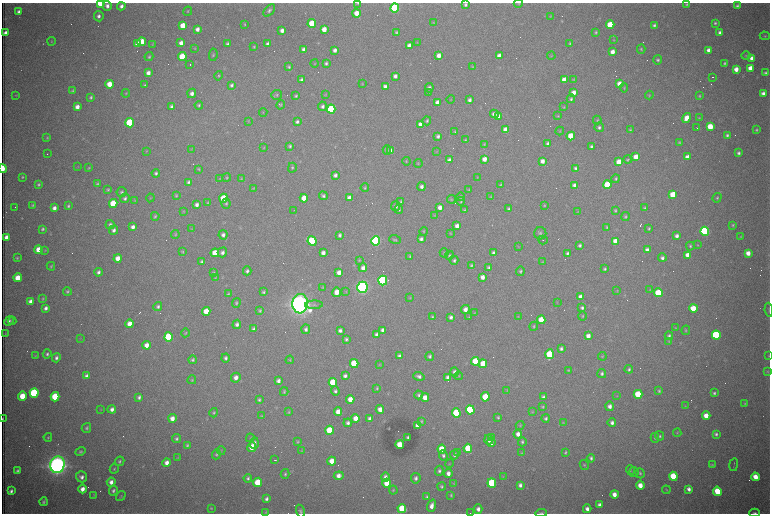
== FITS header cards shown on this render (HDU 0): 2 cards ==
NAXIS1  =                 1536 /fastest changing axis
NAXIS2  =                 1023 /next to fastest changing axis

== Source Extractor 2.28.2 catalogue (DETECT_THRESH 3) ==
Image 1536 x 1023 px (HDU 0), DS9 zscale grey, zoomed out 1/2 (1 PNG px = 2 x 2 image px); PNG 772 x 516 px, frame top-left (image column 1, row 1022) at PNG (2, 3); each listed source drawn as its Kron ellipse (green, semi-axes under 4 px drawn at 4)
Background 2860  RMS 33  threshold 98.5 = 3 sigma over >= 5 px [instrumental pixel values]
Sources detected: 632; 90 cannot appear on this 1/2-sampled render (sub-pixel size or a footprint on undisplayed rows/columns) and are neither listed nor drawn; of the other 542, the 500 brightest by FLUX_AUTO listed and drawn (42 fainter detections omitted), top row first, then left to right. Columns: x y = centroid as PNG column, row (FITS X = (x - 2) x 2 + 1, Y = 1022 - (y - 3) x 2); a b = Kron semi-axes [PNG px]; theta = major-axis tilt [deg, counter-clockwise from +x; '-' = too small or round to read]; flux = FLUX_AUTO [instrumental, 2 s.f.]
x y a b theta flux
100 3 4 3 - 2.1e+05
358 3 4 3 - 7.4e+03
518 3 5 3 - 5.8e+03
687 4 3 2 - 8.4e+03
465 5 3 3 - 1.4e+04
107 6 5 4 - 2.9e+04
121 6 4 4 - 2.7e+04
737 6 4 3 - 1.5e+04
395 8 4 4 - 1.1e+06
269 10 7 4 49 1.7e+04
188 11 4 3 - 7.1e+03
19 12 3 3 - 2.3e+04
356 13 4 4 - 8.5e+04
99 16 5 5 - 2.5e+04
551 16 3 2 - 5.0e+03
433 23 4 2 - 4.8e+03
715 23 3 3 - 1.2e+04
245 24 3 3 - 6.4e+03
312 24 4 4 - 2.8e+05
183 25 4 4 - 1.1e+05
610 25 4 4 - 2.0e+05
654 25 3 3 - 1.4e+04
197 29 4 3 - 3.4e+04
324 29 4 4 - 6.7e+04
282 30 4 4 - 3.7e+04
396 32 3 3 - 9.5e+03
596 32 4 3 - 8.7e+03
720 32 4 4 - 2.4e+04
5 33 4 3 - 3.7e+04
765 36 5 4 - 9.2e+03
614 40 4 3 - 5.2e+03
51 41 4 3 - 5.8e+03
142 42 4 4 - 1.3e+05
417 42 4 2 - 4.2e+03
181 43 4 4 - 4.1e+04
570 43 3 3 - 8.4e+03
138 44 4 4 - 7.3e+04
152 44 3 3 - 4.5e+03
228 44 4 3 - 1.8e+04
268 44 3 3 - 2.4e+04
409 46 4 4 - 5.4e+04
254 47 3 3 - 8.0e+03
194 48 4 3 - 4.9e+03
641 49 4 4 - 9.1e+03
304 50 4 3 - 4.9e+04
335 50 4 3 - 2.7e+04
709 50 4 3 - 3.7e+04
612 52 4 3 - 4.7e+04
213 55 6 3 82 9.6e+03
439 56 4 3 - 5.1e+04
499 56 4 3 - 4.3e+04
551 56 4 3 - 5.2e+03
746 56 4 4 - 7.3e+03
149 57 4 4 - 9.5e+03
182 57 4 4 - 3.1e+05
752 58 4 4 - 5.8e+04
658 60 4 4 - 1.3e+04
315 63 4 3 - 4.3e+03
326 63 4 4 - 1.5e+04
725 63 3 3 - 1.0e+04
190 65 2 1 - 2.0e+05
289 67 3 3 - 9.6e+03
473 67 4 3 - 6.2e+03
751 68 4 4 - 9.5e+04
736 69 4 4 - 5.8e+04
148 73 4 4 - 4.3e+04
765 73 4 3 - 1.4e+04
219 76 5 4 - 8.8e+03
395 76 4 3 - 2.6e+04
713 77 2 1 - 4.3e+03
301 80 3 3 - 1.8e+04
564 80 4 4 - 1.1e+05
574 80 4 3 - 6.5e+03
109 84 4 4 - 1.1e+05
362 84 4 3 - 4.5e+03
619 84 4 4 - 6.7e+04
145 85 4 3 - 8.8e+03
231 85 4 4 - 1.8e+04
385 86 3 3 - 2.5e+04
429 88 4 4 - 2.0e+04
624 88 4 4 - 7.2e+03
73 91 4 3 - 1.1e+04
429 92 3 3 - 5.9e+03
126 93 4 3 - 6.4e+03
192 93 5 4 - 2.9e+04
574 93 4 4 - 5.6e+04
763 93 3 3 - 2.9e+04
16 95 3 3 - 4.4e+03
277 95 5 5 - 1.2e+04
325 95 4 3 - 4.6e+03
649 95 4 3 - 5.5e+03
296 96 4 3 - 1.1e+04
699 96 3 3 - 7.3e+03
91 97 4 3 - 1.3e+04
571 99 4 4 - 1.4e+04
451 100 4 2 - 4.2e+03
469 100 3 3 - 2.2e+04
437 102 4 3 - 4.9e+04
199 105 4 4 - 1.1e+04
281 105 4 3 - 7.3e+03
171 106 3 3 - 1.4e+04
322 106 5 4 - 2.2e+04
77 107 4 4 - 4.4e+04
563 107 4 4 - 6.7e+03
331 109 4 4 - 6.0e+05
263 112 4 3 - 5.0e+03
494 114 4 4 - 3.3e+04
498 116 4 3 - 3.1e+04
558 116 4 3 - 7.8e+03
687 118 5 4 - 9.4e+04
699 118 3 3 - 6.2e+03
597 120 4 3 - 7.4e+03
248 121 4 3 - 5.0e+03
427 121 4 4 - 1.2e+04
297 122 4 3 - 1.8e+04
130 123 4 4 - 6.1e+05
421 124 4 4 - 6.4e+04
599 127 5 4 - 1.7e+04
710 127 4 4 - 1.6e+05
697 128 2 1 - 6.6e+03
506 130 4 4 - 1.4e+05
630 130 4 3 - 7.6e+03
756 130 4 3 - 9.3e+03
560 131 4 3 - 5.1e+03
455 132 3 3 - 8.2e+03
727 135 3 3 - 1.3e+04
438 136 4 3 - 1.9e+04
571 136 4 4 - 2.3e+05
47 138 4 3 - 7.4e+03
465 140 4 3 - 7.9e+03
548 143 3 3 - 2.1e+04
679 143 3 3 - 1.0e+04
484 144 4 3 - 5.7e+03
290 146 4 3 - 1.2e+04
591 147 4 3 - 1.5e+04
264 148 4 3 - 5.9e+03
191 149 4 3 - 4.9e+03
387 150 4 4 - 1.4e+04
146 151 4 3 - 4.9e+03
391 151 4 4 - 6.1e+04
437 152 3 3 - 4.1e+03
738 153 3 3 - 1.7e+04
47 154 2 1 - 4.3e+03
636 157 4 4 - 1.0e+05
687 157 4 4 - 5.3e+04
484 159 4 4 - 5.2e+04
628 159 4 3 - 9.3e+03
449 160 4 3 - 1.9e+04
406 161 4 3 - 6.7e+03
542 161 4 4 - 4.0e+04
619 162 4 4 - 1.4e+05
418 163 4 3 - 5.7e+03
78 166 4 3 - 4.1e+03
3 168 4 2 - 2.8e+05
89 168 3 3 - 6.5e+03
292 168 5 4 - 1.1e+04
575 168 4 4 - 1.4e+04
199 169 4 3 - 7.6e+03
156 173 4 4 - 1.5e+04
335 175 4 4 - 2.3e+04
22 177 3 3 - 7.1e+03
477 177 4 3 - 4.5e+03
220 178 3 3 - 4.7e+03
227 178 4 4 - 9.3e+03
241 179 4 3 - 5.9e+03
616 179 4 4 - 1.1e+04
188 182 4 4 - 1.5e+04
38 184 4 4 - 1.2e+04
97 184 4 3 - 1.1e+04
500 185 4 3 - 7.7e+03
574 185 4 4 - 2.3e+04
607 185 4 4 - 3.1e+05
421 187 4 4 - 2.4e+04
253 188 4 3 - 5.7e+03
365 188 4 4 - 8.2e+03
108 190 4 4 - 9.0e+03
469 190 3 3 - 6.6e+03
122 192 5 5 - 1.5e+04
176 195 4 3 - 8.6e+03
673 195 4 4 - 1.8e+05
323 196 4 4 - 1.6e+04
460 197 4 4 - 8.8e+03
491 197 4 3 - 5.8e+03
125 198 5 4 - 1.8e+04
150 198 4 3 - 6.0e+03
223 198 4 4 - 2.5e+05
304 198 4 4 - 1.3e+05
349 198 4 4 - 4.6e+04
717 198 5 4 - 1.0e+04
451 199 4 3 - 6.5e+03
135 200 4 4 - 6.1e+03
401 201 4 3 - 1.0e+04
461 201 4 3 - 7.7e+03
208 202 4 3 - 6.8e+03
113 203 4 4 - 2.5e+05
226 204 5 4 - 1.2e+04
33 205 4 3 - 8.7e+03
197 205 3 3 - 2.5e+04
544 205 3 3 - 5.8e+03
68 206 4 3 - 1.3e+04
396 206 5 4 - 2.2e+04
15 207 2 1 - 4.4e+03
440 207 4 4 - 3.9e+04
54 208 4 3 - 3.8e+04
644 208 4 3 - 6.5e+03
399 209 4 4 - 1.1e+04
509 209 4 3 - 1.3e+04
464 210 3 3 - 8.5e+03
615 210 3 3 - 9.7e+03
183 211 4 3 - 4.9e+03
294 211 2 1 - 5.2e+03
577 212 4 2 - 4.0e+03
435 215 4 3 - 4.8e+03
155 216 4 4 - 9.6e+03
625 217 4 4 - 1.1e+04
110 225 5 4 - 2.0e+04
733 225 4 3 - 8.4e+03
457 226 4 3 - 4.0e+04
133 227 4 3 - 3.1e+04
607 227 3 3 - 8.0e+03
649 228 4 3 - 8.7e+03
43 229 3 3 - 1.2e+04
192 229 4 2 - 4.1e+03
114 230 5 4 - 2.5e+04
424 231 4 3 - 5.5e+03
705 231 4 4 - 1.3e+06
450 233 4 3 - 4.3e+03
540 233 6 6 - 1.7e+04
175 234 4 4 - 8.0e+03
223 235 5 4 - 2.6e+04
340 235 4 3 - 1.6e+04
677 236 3 3 - 2.5e+04
741 236 3 3 - 4.5e+03
6 237 4 3 - 3.9e+04
421 239 3 3 - 2.2e+04
395 240 6 4 -19 9.9e+03
543 240 5 1 - 5.1e+03
312 241 5 4 - 8.0e+05
376 241 5 4 - 1.7e+06
616 241 4 4 - 1.0e+05
580 245 4 4 - 1.6e+04
698 245 3 3 - 4.4e+03
518 246 4 3 - 4.5e+03
690 246 4 4 - 1.1e+04
38 249 4 4 - 8.5e+04
45 250 4 3 - 5.5e+03
647 250 4 4 - 3.6e+04
182 252 3 3 - 7.8e+03
222 252 5 4 - 2.6e+04
215 253 4 4 - 1.2e+05
323 253 4 3 - 3.3e+04
444 253 4 3 - 8.0e+03
494 253 4 4 - 3.0e+04
567 253 4 3 - 1.5e+04
748 253 4 4 - 6.2e+04
449 255 4 4 - 9.9e+03
688 255 4 4 - 9.1e+04
410 256 3 3 - 7.2e+03
17 258 3 3 - 8.8e+03
118 258 4 4 - 8.3e+04
662 258 4 4 - 2.1e+04
359 260 4 4 - 6.9e+03
454 260 4 4 - 1.5e+04
202 262 3 3 - 1.7e+04
542 262 4 3 - 5.4e+03
51 266 4 3 - 8.0e+03
471 266 4 3 - 1.2e+04
363 268 4 4 - 3.8e+04
489 268 4 3 - 1.5e+04
605 269 3 3 - 1.1e+04
247 271 4 4 - 1.7e+04
520 271 4 4 - 1.1e+04
98 272 4 3 - 2.0e+04
339 272 4 4 - 4.6e+04
213 273 4 3 - 9.4e+03
482 277 4 3 - 4.3e+04
18 278 4 4 - 1.3e+05
215 278 4 3 - 5.8e+03
383 280 5 4 - 1.8e+06
323 287 3 3 - 5.1e+03
362 287 5 5 - 3.5e+06
650 290 4 4 - 5.7e+03
67 291 4 3 - 1.1e+04
617 291 3 3 - 4.1e+03
263 292 3 3 - 1.1e+04
337 292 5 4 - 8.0e+04
346 292 3 3 - 4.4e+03
659 293 4 4 - 4.2e+05
228 294 4 3 - 8.0e+03
581 296 4 3 - 4.2e+04
410 298 4 3 - 5.2e+03
43 299 4 3 - 7.1e+03
31 301 4 4 - 4.1e+04
557 302 4 3 - 4.5e+03
236 303 5 4 - 1.1e+04
300 304 10 7 85 9.7e+06
314 305 9 4 2 1.8e+04
158 307 4 4 - 1.6e+04
46 308 4 3 - 2.4e+04
582 308 4 4 - 1.6e+04
693 308 4 4 - 1.6e+05
465 309 4 3 - 4.2e+04
769 310 7 2 -83 8.1e+03
206 311 4 4 - 1.3e+05
260 311 4 3 - 9.9e+03
474 313 4 3 - 5.7e+03
582 316 4 3 - 7.3e+03
432 317 4 3 - 1.0e+04
451 317 4 4 - 2.2e+04
469 317 4 3 - 5.1e+03
518 317 4 3 - 4.6e+03
541 320 4 4 - 1.3e+05
9 321 5 4 - 2.4e+04
12 321 4 3 - 8.0e+03
130 324 4 4 - 7.8e+04
237 324 4 4 - 2.4e+04
534 326 4 3 - 7.7e+03
675 328 3 3 - 4.3e+03
253 329 4 3 - 1.7e+04
306 329 5 4 - 2.2e+04
340 330 4 3 - 2.4e+04
383 330 4 4 - 3.2e+04
686 330 5 3 - 7.2e+03
185 333 4 4 - 8.7e+03
5 334 4 2 - 4.2e+03
377 335 4 4 - 2.8e+04
716 335 4 4 - 1.0e+06
588 336 4 4 - 5.0e+04
669 336 4 4 - 1.4e+04
168 337 4 4 - 5.8e+05
80 339 3 2 - 4.0e+03
346 339 4 3 - 1.3e+04
669 341 3 3 - 4.5e+03
146 345 4 4 - 5.4e+04
561 349 4 3 - 1.8e+04
47 354 5 4 - 1.5e+04
550 354 5 4 - 3.8e+05
35 355 4 3 - 6.4e+03
399 356 4 3 - 2.1e+04
430 356 4 4 - 1.6e+04
602 356 4 4 - 6.9e+03
769 356 3 3 - 4.0e+03
56 358 5 4 - 2.2e+04
226 358 4 4 - 1.7e+04
192 360 4 3 - 1.2e+04
290 360 4 3 - 5.9e+03
475 361 4 4 - 2.8e+05
354 363 4 4 - 3.4e+05
380 364 3 3 - 5.0e+03
483 364 4 4 - 1.7e+05
629 369 4 4 - 1.2e+04
568 370 4 3 - 7.6e+03
455 372 4 4 - 2.6e+04
768 372 4 3 - 6.3e+03
602 374 4 4 - 1.7e+04
87 376 4 3 - 3.0e+04
345 376 4 3 - 2.1e+04
419 376 6 4 -17 2.5e+04
459 376 4 3 - 5.6e+03
448 377 4 3 - 3.8e+04
236 378 5 4 - 4.2e+04
192 380 4 4 - 7.3e+03
278 381 4 3 - 2.7e+04
333 382 4 4 - 3.2e+05
377 388 3 3 - 8.0e+03
507 390 3 3 - 4.2e+03
335 391 4 4 - 1.6e+04
659 391 4 3 - 1.1e+04
284 392 4 3 - 8.3e+03
34 393 5 4 - 1.0e+06
714 393 4 3 - 1.4e+04
638 394 4 4 - 3.0e+05
419 395 4 4 - 1.4e+04
22 396 4 4 - 1.4e+05
617 396 4 3 - 4.9e+03
55 397 4 4 - 3.6e+05
139 397 4 3 - 1.9e+04
425 397 4 4 - 6.4e+04
485 397 4 4 - 1.9e+05
543 397 4 3 - 1.6e+04
350 399 4 4 - 7.9e+04
259 400 4 3 - 1.2e+04
745 403 4 3 - 6.1e+03
610 406 4 4 - 3.6e+04
685 406 3 3 - 4.6e+03
542 407 4 3 - 7.2e+03
101 409 4 3 - 4.4e+03
112 409 4 4 - 3.1e+04
380 409 4 4 - 4.8e+04
470 410 4 4 - 8.2e+05
289 412 4 3 - 7.4e+03
338 412 4 4 - 6.9e+04
532 412 3 3 - 5.5e+03
214 413 4 3 - 9.2e+03
456 413 4 4 - 4.7e+05
262 416 3 3 - 6.5e+03
706 416 4 4 - 8.6e+04
498 417 3 3 - 1.1e+04
172 418 4 4 - 5.5e+04
355 418 4 4 - 7.2e+04
370 418 4 3 - 2.5e+04
546 418 4 4 - 1.5e+04
3 419 3 1 - 7.0e+03
421 421 4 4 - 9.3e+03
348 423 4 4 - 2.3e+04
563 423 4 3 - 4.8e+03
612 423 4 4 - 2.5e+04
418 425 4 3 - 4.6e+04
520 425 4 4 - 7.6e+03
86 428 5 4 - 1.3e+04
329 430 4 4 - 2.8e+05
677 433 4 3 - 5.1e+03
518 434 4 4 - 4.0e+04
716 434 4 3 - 1.6e+04
660 436 4 4 - 1.2e+04
48 437 4 3 - 7.8e+03
408 437 3 3 - 1.2e+04
491 437 2 1 - 1.4e+05
250 438 4 4 - 6.5e+03
655 438 5 4 - 1.2e+04
177 439 4 3 - 1.4e+04
489 440 5 4 - 4.7e+04
298 442 4 3 - 7.2e+03
522 442 4 3 - 1.3e+04
254 443 6 4 86 2.6e+04
491 443 4 3 - 3.4e+04
187 445 4 3 - 1.1e+04
400 445 4 4 - 1.7e+05
252 447 5 4 - 1.1e+05
468 448 4 4 - 2.6e+05
442 449 4 4 - 2.0e+05
221 450 4 3 - 5.3e+03
302 451 4 3 - 4.9e+03
80 452 5 4 - 1.1e+04
565 452 4 3 - 8.5e+03
458 453 4 4 - 6.7e+03
522 453 4 4 - 5.8e+03
216 454 5 4 - 1.1e+04
454 455 5 4 - 1.9e+04
443 456 5 4 - 1.8e+04
178 458 4 3 - 5.6e+03
591 458 4 4 - 1.6e+04
275 460 2 1 - 5.6e+03
119 461 5 4 - 1.4e+04
332 461 4 4 - 8.7e+04
167 463 4 4 - 4.4e+04
449 464 4 2 - 4.9e+03
57 465 8 7 - 7.9e+06
584 465 5 4 - 9.3e+03
712 465 4 3 - 7.3e+03
734 465 6 1 80 5.9e+03
114 469 5 3 - 8.0e+03
630 470 5 3 - 7.1e+03
17 471 4 3 - 1.6e+04
439 471 5 4 - 1.6e+04
634 472 5 4 - 1.2e+04
448 473 4 4 - 3.8e+04
640 473 5 4 - 1.2e+04
285 474 5 4 - 1.1e+04
339 476 5 4 - 4.9e+04
673 476 4 4 - 2.8e+05
82 477 5 5 - 3.0e+04
385 477 5 4 - 3.0e+04
503 477 4 3 - 4.6e+03
755 477 4 4 - 8.9e+04
248 478 4 4 - 1.4e+04
416 478 5 5 - 2.2e+04
111 482 4 4 - 3.6e+04
257 482 4 4 - 2.2e+05
387 483 4 4 - 1.5e+05
453 483 4 3 - 4.4e+03
492 483 4 4 - 5.7e+05
520 485 4 3 - 2.5e+04
640 485 4 3 - 7.9e+04
442 486 4 4 - 1.1e+04
82 489 4 4 - 4.8e+04
689 489 4 3 - 2.9e+04
393 490 4 3 - 7.4e+03
666 490 4 3 - 5.4e+03
11 491 4 3 - 2.2e+04
113 491 5 4 - 1.8e+04
717 491 4 4 - 2.2e+05
614 494 4 3 - 5.8e+04
94 495 4 3 - 4.0e+03
451 495 4 3 - 8.3e+03
121 496 5 3 - 6.2e+03
427 497 4 3 - 1.6e+04
266 499 4 3 - 2.1e+04
44 502 4 3 - 1.1e+04
600 505 4 3 - 3.1e+04
432 506 6 4 70 4.8e+04
211 508 4 3 - 7.3e+03
402 508 4 4 - 2.3e+05
478 509 4 4 - 3.5e+04
587 509 4 3 - 3.1e+04
300 511 6 4 -78 1.5e+04
266 512 4 4 - 7.3e+03
470 513 2 1 - 4.6e+03
541 513 6 3 6 9.5e+03
755 513 5 3 - 1.2e+04
At the frame edge (FLAGS 8, measured only in part): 11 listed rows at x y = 100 3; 358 3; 518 3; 3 168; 769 310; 769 356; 3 419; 300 511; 470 513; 541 513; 755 513
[42 fainter detections neither listed nor drawn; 90 sub-pixel or undisplayed-footprint detections neither listed nor drawn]